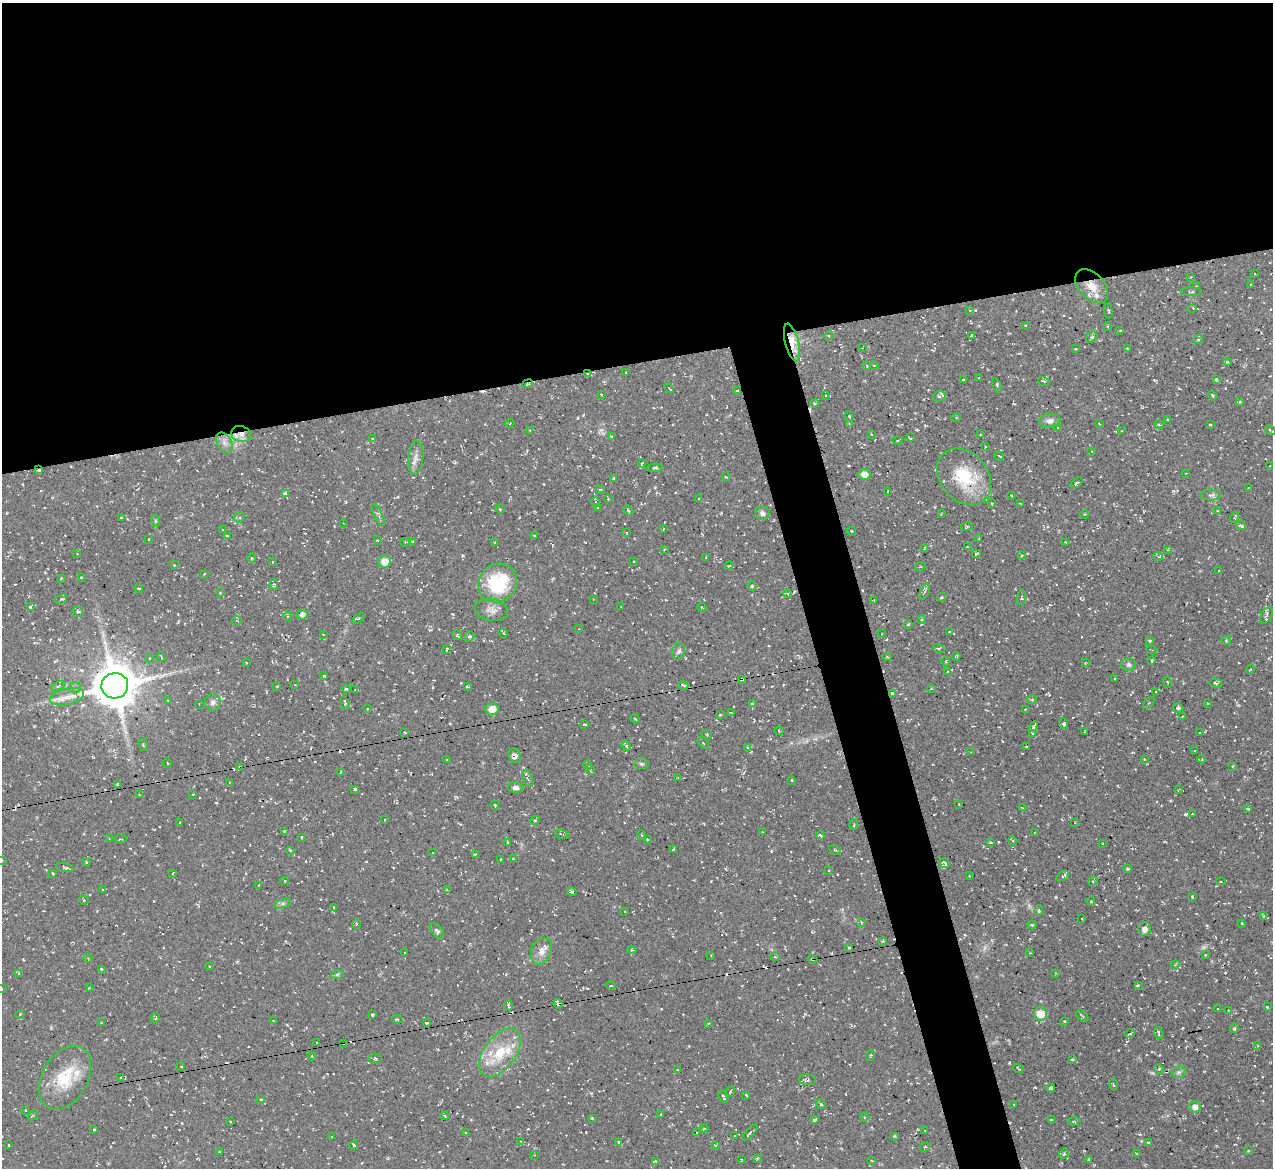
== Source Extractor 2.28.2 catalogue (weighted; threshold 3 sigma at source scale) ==
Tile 2 of 4 x 4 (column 2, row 1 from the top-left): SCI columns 1331-2601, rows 3653-4818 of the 5142 x 5088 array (HDU 1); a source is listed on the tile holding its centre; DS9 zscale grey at full resolution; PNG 1275 x 1170 px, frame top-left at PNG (2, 3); each listed source drawn as its Kron ellipse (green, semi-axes under 4 px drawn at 4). Shown black and unused: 34% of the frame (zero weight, under 2 of 3 exposures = <1% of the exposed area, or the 3 px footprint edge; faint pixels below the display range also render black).
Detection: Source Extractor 2.28.2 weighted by HDU 2 'WHT'; one run over the whole footprint, this tile lists its part. Background 0.0534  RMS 0.0089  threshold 0.0399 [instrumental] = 3 sigma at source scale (4.5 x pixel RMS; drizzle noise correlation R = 1.50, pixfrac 1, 0.05/0.05 arcsec/px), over >= 5 px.
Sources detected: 471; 2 too faint to see at this stretch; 45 cosmic-ray / hot-pixel residue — neither listed nor drawn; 8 inside a brighter listed object's ellipse — not listed separately; the other 416 listed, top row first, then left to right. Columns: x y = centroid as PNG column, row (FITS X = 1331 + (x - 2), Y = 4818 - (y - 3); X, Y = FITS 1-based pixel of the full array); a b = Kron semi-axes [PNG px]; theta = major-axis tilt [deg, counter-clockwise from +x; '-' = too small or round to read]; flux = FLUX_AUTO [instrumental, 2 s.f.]
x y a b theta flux
1254 274 3 2 - 0.87
1190 278 4 2 - 0.79
1251 285 3 3 - 2
1092 286 20 12 -47 16
1196 286 2 2 - 0.54
1191 292 10 4 -3 1.9
1193 308 3 3 - 0.51
970 310 4 3 - 1
1108 311 8 3 -85 1.1
1026 325 3 3 - 1.1
1108 326 3 2 - 0.68
1120 330 3 3 - 0.72
829 336 4 4 - 1.1
971 336 3 2 - 1.1
1092 337 6 5 - 2.1
1198 340 5 4 - 1.3
792 343 19 6 -76 18
862 348 3 2 - 0.54
1076 349 3 2 - 0.87
1127 349 4 3 - 0.76
1227 362 4 4 - 1.2
874 365 4 4 - 0.87
867 366 4 3 - 0.72
626 372 2 2 - 0.97
587 374 3 2 - 1.3
978 378 3 2 - 0.51
1216 379 3 3 - 4.1
963 380 3 2 - 1.1
1044 381 6 3 -19 1.3
528 384 5 3 - 1
997 385 7 3 -67 1.3
669 388 5 3 - 0.94
738 391 3 3 - 1.4
601 394 3 2 - 0.68
825 395 3 2 - 0.52
939 396 6 5 - 2.3
1212 396 5 3 - 1.8
1240 402 4 3 - 1.1
814 403 4 4 - 1.5
849 416 5 4 - 1.2
956 417 4 4 - 1.1
1168 419 3 2 - 0.85
1050 421 11 7 3 4.6
510 423 4 3 - 0.76
849 424 3 3 - 0.69
1099 424 4 3 - 0.99
1159 425 5 2 - 0.75
1210 425 3 2 - 0.66
1058 427 4 2 - 0.61
530 430 4 3 - 0.98
1270 430 6 3 -32 1.4
1122 431 3 2 - 1.3
241 434 10 8 -16 6.4
871 434 3 2 - 0.69
981 434 3 2 - 0.9
612 436 4 3 - 1.3
910 438 3 2 - 1
372 439 3 3 - 0.8
898 440 5 3 - 2.5
224 443 11 7 -60 4.8
985 447 3 2 - 0.61
1092 451 3 2 - 0.79
999 456 5 2 - 0.74
416 458 17 7 85 6
642 463 4 2 - 0.75
1270 466 4 3 - 1
655 468 8 4 1 1.8
39 470 3 3 - 1.5
1186 473 3 2 - 0.68
864 474 6 5 - 8
726 477 4 2 - 0.69
964 477 31 23 -50 42
614 479 3 3 - 2
1077 483 7 3 40 1.5
1248 488 3 2 - 0.49
600 489 5 3 - 0.9
888 491 3 2 - 0.5
286 493 3 3 - 9
1011 495 3 2 - 0.69
1211 495 11 5 1 2.7
698 498 3 2 - 0.69
608 499 3 2 - 0.82
595 502 5 3 - 0.91
992 503 4 4 - 0.99
1020 503 3 2 - 0.55
598 507 4 3 - 1.6
500 509 4 3 - 0.91
628 510 6 3 -46 0.88
1218 511 4 3 - 1.1
762 513 7 6 - 3
941 514 4 2 - 0.73
1084 514 4 3 - 0.69
378 515 12 4 -65 2.1
239 517 6 5 - 1.7
1234 517 5 2 - 0.96
121 518 4 3 - 0.82
156 521 6 3 -70 0.99
343 523 2 2 - 0.54
967 526 6 3 9 1.1
1241 526 5 3 - 2.9
222 529 3 2 - 0.68
663 529 3 2 - 0.82
852 531 4 2 - 1.6
626 533 3 2 - 0.75
227 536 4 3 - 1.1
534 536 3 3 - 1.3
149 539 2 2 - 0.88
979 539 3 2 - 0.76
377 540 3 3 - 1.2
413 541 4 3 - 1.1
405 542 5 2 - 0.69
494 542 3 2 - 0.83
1065 542 2 2 - 0.68
967 547 2 2 - 0.7
925 548 4 2 - 1.1
664 550 4 2 - 0.64
1168 550 3 2 - 0.69
77 554 2 2 - 0.52
976 554 4 3 - 1.1
1022 555 3 3 - 0.97
1158 556 5 4 - 1.3
251 558 5 3 - 0.86
706 558 3 2 - 0.97
633 561 3 2 - 0.63
273 562 3 2 - 0.61
385 562 7 6 - 13
174 565 3 2 - 0.73
729 566 4 3 - 0.82
920 567 5 3 - 0.75
1219 571 3 2 - 0.73
204 574 3 2 - 0.82
81 577 3 3 - 1.6
61 578 4 3 - 0.99
498 583 20 18 43 59
274 584 5 4 - 1.1
752 586 4 4 - 1.1
139 588 4 2 - 1.2
925 592 8 2 69 1.4
220 593 3 3 - 0.88
788 594 4 3 - 1.1
941 597 4 3 - 1.5
1021 598 7 4 82 1.3
61 599 6 4 25 1.2
593 599 3 2 - 0.57
874 600 3 3 - 1
621 606 3 2 - 0.56
30 607 3 3 - 1.4
702 608 4 3 - 0.75
491 610 17 11 -11 6.8
77 612 5 5 - 1.4
302 614 5 5 - 3.4
1266 615 9 5 61 2.4
287 616 5 3 - 0.89
358 618 6 4 43 1.2
921 619 4 4 - 0.98
237 620 5 3 - 0.74
908 624 4 3 - 0.99
579 629 3 2 - 0.56
949 632 2 2 - 0.64
503 633 5 3 - 0.9
323 634 3 2 - 0.55
882 634 3 2 - 0.54
457 635 5 3 - 1.5
469 636 5 5 - 1.6
1150 640 3 3 - 1.4
1226 641 4 4 - 1.1
447 649 4 3 - 1.8
939 649 6 4 -18 1.3
1152 650 5 3 - 0.8
678 651 9 6 73 2.5
956 656 4 3 - 0.79
161 657 5 3 - 0.81
887 657 5 3 - 0.68
149 658 4 3 - 0.71
1152 660 3 3 - 1.6
946 662 5 3 - 0.82
246 663 3 2 - 0.76
1085 663 3 2 - 0.76
1129 665 7 6 - 2.3
1250 669 4 2 - 0.72
947 672 3 2 - 0.76
324 676 3 3 - 1.7
741 679 4 3 - 2.2
1115 679 3 3 - 1.2
1168 682 6 2 -69 0.62
1216 683 7 4 -16 1.6
295 685 3 2 - 0.5
684 685 5 4 - 3.2
58 686 7 4 21 1.4
115 686 13 13 - 3600
277 686 4 2 - 0.62
467 686 3 3 - 0.78
75 687 6 5 - 2.3
346 689 4 4 - 1.6
931 689 4 3 - 0.84
355 690 3 3 - 0.94
1156 692 2 2 - 0.79
892 693 3 3 - 1.6
67 697 17 8 13 10
168 700 4 3 - 0.66
1032 700 5 3 - 0.98
213 702 8 8 - 3.9
345 703 7 3 -75 1.6
1149 703 7 2 45 0.88
1207 703 3 3 - 1.1
199 704 2 2 - 0.52
752 704 4 4 - 1.2
1178 708 5 4 - 2
367 709 3 2 - 0.76
492 709 6 6 - 8.8
1025 709 2 2 - 0.48
732 713 4 3 - 0.7
720 715 3 3 - 1.1
1182 717 2 2 - 0.75
635 719 5 2 - 0.57
585 724 3 3 - 1.8
1064 724 5 4 - 1.6
1034 727 5 3 - 2.6
779 731 4 3 - 0.76
1085 731 3 2 - 0.52
405 732 3 2 - 1.3
1199 732 2 2 - 0.7
1032 733 3 3 - 2.1
706 734 6 3 -19 1
703 743 7 2 -46 0.87
143 745 6 4 -74 1.1
626 746 5 4 - 1.4
748 747 4 3 - 1.2
1026 747 3 2 - 1
1194 751 3 2 - 0.67
971 752 4 3 - 0.69
515 756 8 5 -67 3.9
1144 759 3 2 - 0.52
1202 759 4 3 - 0.82
447 760 3 2 - 0.64
167 763 5 3 - 0.67
641 764 7 5 -3 1.7
588 765 4 3 - 0.81
1232 766 3 2 - 0.99
240 767 3 3 - 2.1
590 770 6 3 -73 1.1
341 772 4 2 - 0.62
678 778 3 3 - 0.67
528 779 8 5 -67 2
792 780 3 2 - 1
230 782 3 3 - 0.94
117 784 3 3 - 2.2
515 788 8 5 -11 3.2
355 789 3 3 - 2.1
1178 790 3 2 - 0.64
193 794 3 2 - 1.5
139 795 3 2 - 0.54
959 804 2 2 - 0.66
495 805 5 3 - 1.9
1022 808 4 3 - 0.89
1248 809 3 3 - 1.6
1192 814 2 2 - 0.55
385 820 3 2 - 0.79
535 820 5 3 - 0.74
180 822 3 2 - 0.85
1075 823 3 2 - 0.65
854 825 5 3 - 0.98
284 831 3 2 - 1
763 832 3 2 - 0.58
1035 832 3 3 - 0.89
562 834 7 2 -16 1
641 835 5 3 - 0.74
820 835 4 3 - 1.3
302 837 3 2 - 0.94
109 838 3 2 - 0.56
120 839 6 2 -3 0.75
647 839 3 3 - 1.4
1013 841 4 3 - 0.99
507 842 3 3 - 0.86
990 842 3 2 - 1.1
1102 843 2 2 - 0.61
291 850 4 4 - 1
673 850 3 3 - 0.91
835 850 6 2 -30 0.76
433 853 3 2 - 0.76
475 854 4 3 - 1.2
501 859 3 2 - 0.71
513 859 4 3 - 0.79
2 860 2 2 - 0.48
86 862 4 3 - 0.67
944 863 5 4 - 5.3
65 867 9 3 -16 1.5
1127 869 3 3 - 1.5
829 870 2 2 - 0.73
53 873 3 2 - 0.73
173 873 4 2 - 0.77
969 876 2 2 - 0.48
1063 876 7 4 28 1.5
285 881 4 3 - 0.68
1093 881 5 4 - 1
1221 882 4 3 - 1
259 885 4 3 - 0.66
102 889 2 2 - 0.64
447 890 3 2 - 1
572 892 5 4 - 2.1
1192 897 3 2 - 0.93
84 900 5 4 - 1.2
1091 902 4 3 - 0.68
283 904 8 4 19 1.9
334 907 4 2 - 0.49
1039 910 5 4 - 1.2
625 911 3 2 - 1.2
1263 916 4 2 - 0.55
1082 919 2 2 - 0.48
861 922 4 3 - 0.77
1241 923 3 2 - 1.2
356 924 5 3 - 0.79
1032 925 4 4 - 1.3
1144 929 7 6 - 4.3
437 931 9 5 -49 2.3
883 941 3 3 - 1.4
849 947 3 3 - 1.4
632 950 4 4 - 1.4
541 951 14 10 65 8.1
405 952 2 2 - 0.68
1030 953 3 2 - 0.58
711 955 3 2 - 0.6
1205 955 2 2 - 0.63
775 957 5 3 - 0.95
88 958 4 3 - 0.83
813 959 4 4 - 1.5
1175 965 4 3 - 0.75
210 966 4 3 - 0.81
101 969 3 3 - 1.3
19 973 4 3 - 2.1
1056 973 4 2 - 0.68
337 975 6 4 20 1.3
1138 985 3 3 - 4.2
611 986 5 3 - 0.85
90 988 4 2 - 0.72
2 989 3 2 - 0.49
558 1004 5 3 - 4.3
508 1005 5 3 - 1.5
1267 1007 3 2 - 0.77
1218 1009 3 2 - 0.73
1228 1010 2 2 - 0.58
20 1014 4 3 - 0.81
1040 1014 7 6 - 16
372 1015 3 3 - 1.2
1082 1016 7 2 -39 0.95
156 1018 4 3 - 0.74
397 1019 6 4 -9 1.2
274 1021 3 2 - 0.54
1064 1021 3 3 - 0.76
101 1023 3 2 - 0.65
426 1023 3 2 - 2
708 1023 4 4 - 0.91
1234 1028 5 3 - 1.3
1159 1033 6 2 -74 2
1130 1034 4 3 - 0.82
316 1042 3 2 - 0.77
344 1043 3 3 - 1.2
1258 1046 3 2 - 0.63
500 1053 27 16 54 31
311 1056 4 3 - 0.79
870 1056 6 2 71 0.79
375 1059 6 4 9 1.4
1072 1060 4 3 - 0.92
181 1067 4 3 - 1.1
1018 1068 5 2 - 1.2
1159 1069 5 4 - 0.93
677 1070 3 3 - 0.82
1179 1072 7 5 15 2.6
121 1077 4 2 - 1.2
65 1078 34 22 61 37
807 1080 8 5 -8 2
1113 1085 5 2 - 0.86
1051 1088 4 3 - 1.9
730 1092 6 3 61 1.1
746 1095 3 2 - 0.97
723 1096 6 3 -63 1.5
261 1100 3 2 - 0.7
821 1104 5 4 - 1.4
1014 1105 3 2 - 0.57
1195 1107 6 5 - 5.4
25 1110 2 2 - 0.67
661 1114 4 2 - 0.87
33 1115 5 3 - 0.98
445 1116 4 3 - 0.71
864 1117 4 3 - 0.81
592 1118 3 3 - 0.83
814 1120 4 3 - 2.2
1051 1120 3 2 - 0.78
230 1121 3 2 - 0.72
1073 1121 6 4 4 1.4
94 1129 3 3 - 2.1
705 1129 4 2 - 0.77
925 1130 3 2 - 0.61
750 1132 10 2 46 1.5
465 1133 3 2 - 0.71
696 1133 3 2 - 0.5
735 1135 3 2 - 0.62
895 1136 4 4 - 1.2
332 1137 2 2 - 0.65
521 1141 4 4 - 0.7
618 1142 3 3 - 0.71
1148 1143 4 3 - 1.2
8 1145 3 2 - 0.78
354 1145 4 3 - 1.8
715 1145 4 2 - 0.68
925 1147 5 3 - 0.97
1248 1151 4 2 - 0.67
219 1152 3 2 - 0.62
1064 1154 5 4 - 1.7
1137 1154 3 2 - 0.75
534 1155 3 3 - 0.73
758 1158 4 3 - 0.98
742 1160 3 2 - 0.79
1089 1160 4 3 - 1.9
655 1161 4 4 - 0.88
872 1161 3 2 - 0.57
Overlapping masked pixels (flux is a lower limit): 13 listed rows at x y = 1092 286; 792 343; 587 374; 528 384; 738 391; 241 434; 39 470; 741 679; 515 756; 240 767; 813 959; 558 1004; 344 1043
Isophote crosses this tile's border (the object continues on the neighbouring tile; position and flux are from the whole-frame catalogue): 3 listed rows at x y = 1270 430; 2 860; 2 989
Unlisted compact peaks at least as high as the median listed source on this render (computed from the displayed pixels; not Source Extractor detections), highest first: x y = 1186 814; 771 851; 975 310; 463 556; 1035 1087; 452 614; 1009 1062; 521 699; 1152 1073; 1207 925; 661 1009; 711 881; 524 617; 346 502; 585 542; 1025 869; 461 683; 812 932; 178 460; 983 923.